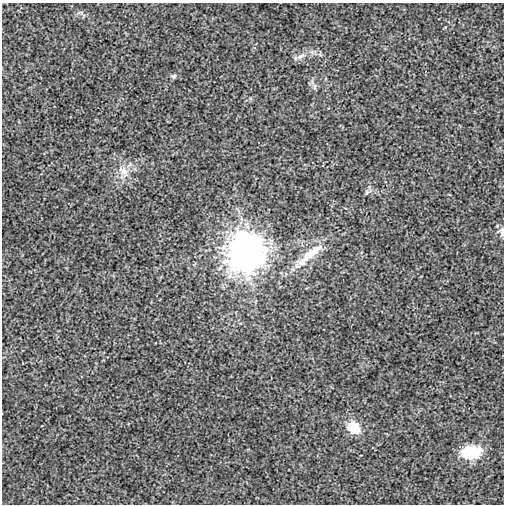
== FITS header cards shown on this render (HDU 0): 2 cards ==
NAXIS1  =                  502
NAXIS2  =                  502

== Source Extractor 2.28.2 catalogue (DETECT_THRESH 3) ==
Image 502 x 502 px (HDU 0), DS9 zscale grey, 1 PNG px = 1 image px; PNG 506 x 506 px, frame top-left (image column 1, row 502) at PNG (2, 3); no overlay
Background -1.12e-04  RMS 0.0026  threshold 0.00783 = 3 sigma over >= 5 px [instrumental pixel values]
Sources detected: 10; all 10 listed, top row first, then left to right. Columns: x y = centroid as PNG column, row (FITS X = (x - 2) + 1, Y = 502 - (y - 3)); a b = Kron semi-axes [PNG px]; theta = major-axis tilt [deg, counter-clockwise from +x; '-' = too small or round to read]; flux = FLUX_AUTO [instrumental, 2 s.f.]
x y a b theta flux
301 56 14 6 32 0.96
173 76 9 5 16 0.39
315 86 9 4 90 0.46
123 171 18 12 -58 2.5
367 192 8 5 73 0.39
501 232 12 9 -75 0.75
314 251 43 12 34 4.9
246 252 13 13 - 380
353 428 18 14 -41 3.3
471 452 19 12 5 7.5
At the frame edge (FLAGS 8, measured only in part): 1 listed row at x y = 501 232